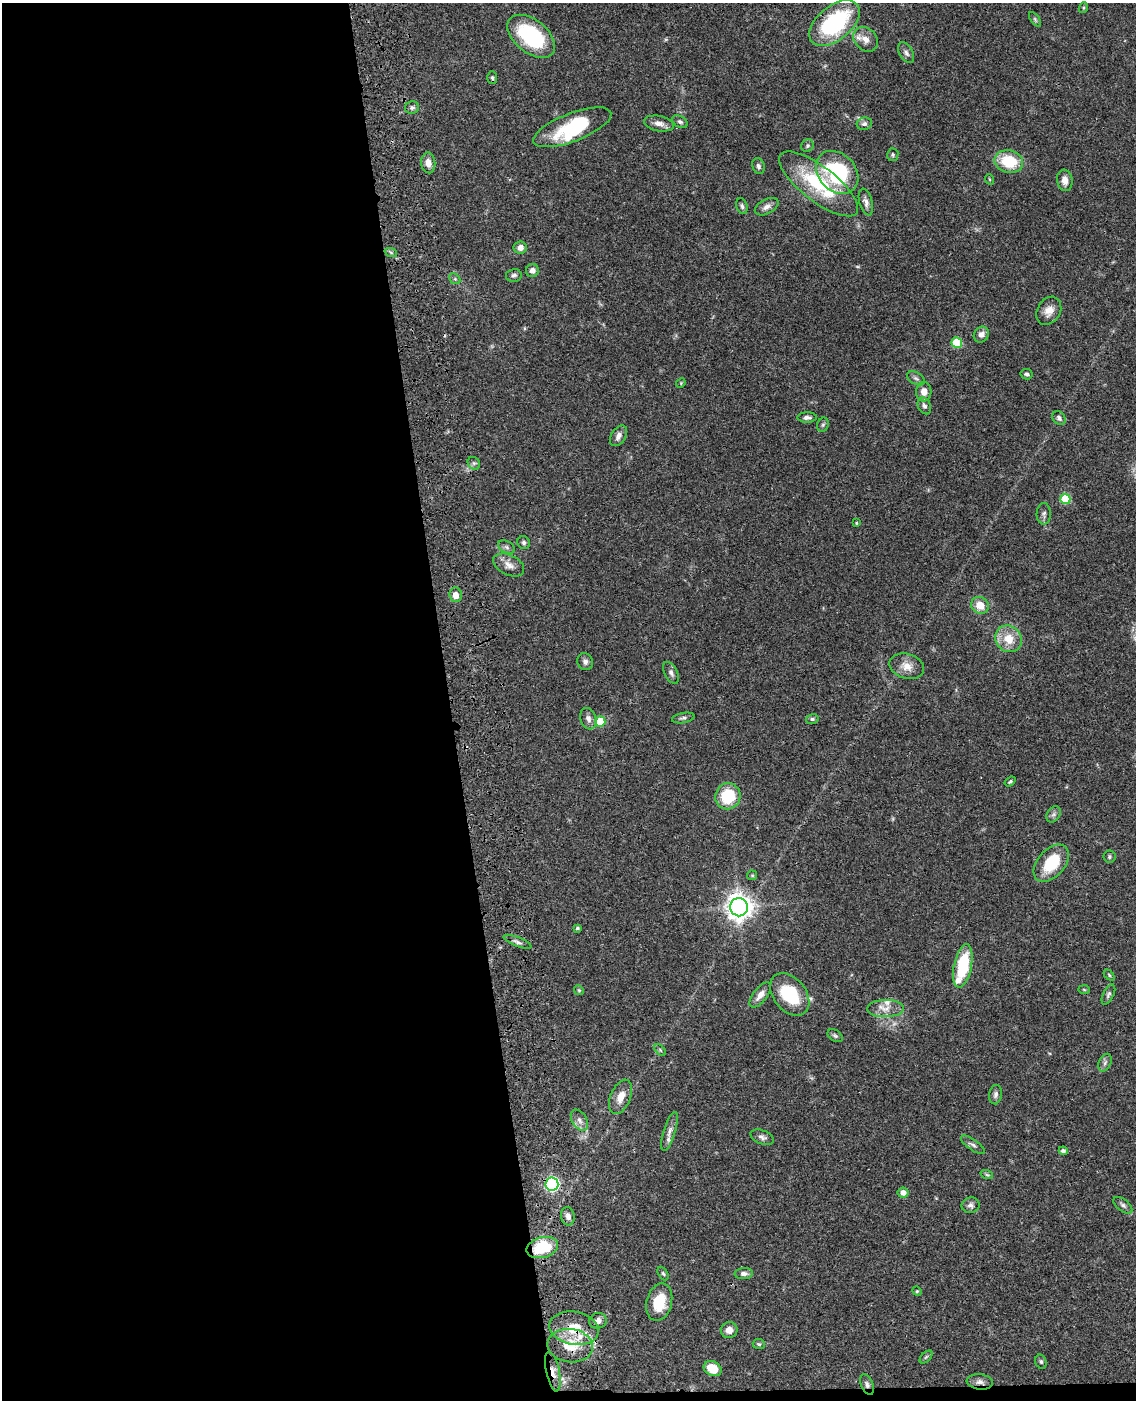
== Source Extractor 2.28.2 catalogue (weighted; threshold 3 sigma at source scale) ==
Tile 9 of 4 x 3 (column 1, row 3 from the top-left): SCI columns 119-1252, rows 256-1653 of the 4769 x 4604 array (HDU 1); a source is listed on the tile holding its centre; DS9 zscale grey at full resolution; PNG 1138 x 1402 px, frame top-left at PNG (2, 3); each listed source drawn as its Kron ellipse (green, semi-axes under 4 px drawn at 4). Shown black and unused: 40% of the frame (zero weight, under 3 of 4 exposures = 6% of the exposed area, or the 3 px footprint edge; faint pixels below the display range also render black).
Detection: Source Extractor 2.28.2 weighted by HDU 2 'WHT'; one run over the whole footprint, this tile lists its part. Background 0.0444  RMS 0.0028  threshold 0.0126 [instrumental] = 3 sigma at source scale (4.5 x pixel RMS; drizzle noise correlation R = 1.50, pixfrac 1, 0.05/0.05 arcsec/px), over >= 5 px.
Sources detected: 114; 1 too faint to see at this stretch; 1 inside a brighter object's white glare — neither listed nor drawn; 5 inside a brighter listed object's ellipse — not listed separately; the other 107 listed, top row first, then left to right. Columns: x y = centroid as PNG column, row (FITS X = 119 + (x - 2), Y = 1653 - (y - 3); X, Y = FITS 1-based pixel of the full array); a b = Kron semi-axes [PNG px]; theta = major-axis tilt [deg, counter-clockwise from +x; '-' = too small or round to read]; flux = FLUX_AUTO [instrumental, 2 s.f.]
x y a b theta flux
1083 8 5 3 - 0.3
1035 19 8 4 -55 0.42
835 23 29 17 39 28
531 36 27 16 -39 24
866 39 14 10 -46 2.4
906 53 11 6 -60 1
492 78 6 5 - 0.48
412 108 7 6 - 0.7
680 122 8 5 -31 0.64
659 123 15 7 -11 1.8
864 124 8 6 10 0.78
572 127 41 14 21 12
807 146 6 6 - 0.49
893 155 6 5 - 0.45
1009 161 14 11 -12 10
428 163 10 7 -84 2.1
758 166 8 6 -69 0.72
837 172 24 18 -47 28
989 179 5 3 - 0.25
1065 180 11 7 -83 2.1
819 184 48 17 -38 20
866 202 14 6 -74 1.2
742 206 8 5 -74 0.66
767 207 13 7 27 1.4
520 247 6 6 - 1.6
391 253 6 4 -21 0.5
532 270 6 6 - 1.3
514 275 8 6 10 0.7
455 279 6 4 -44 0.45
1049 311 15 11 58 2.6
981 334 8 7 - 1.6
957 343 5 5 - 11
1027 374 6 5 - 0.59
916 378 10 5 -30 0.79
681 383 5 4 - 0.3
924 392 10 7 86 2.4
924 406 9 6 -65 0.88
807 417 9 5 0 0.88
1059 418 7 6 - 0.9
823 425 7 5 68 0.52
619 436 11 7 57 1.4
474 463 7 5 -43 0.63
1065 499 5 5 - 11
1044 514 10 7 88 0.88
856 523 4 3 - 0.29
524 543 7 6 - 0.6
507 547 9 6 -28 0.73
509 565 16 10 -26 2.2
456 595 7 6 - 2
980 605 9 8 - 4
1008 639 14 12 -43 5
585 662 9 7 -65 0.94
907 666 18 12 -15 3.2
671 673 12 6 -63 0.95
683 718 11 5 11 0.69
588 719 11 7 -70 1.4
812 719 6 5 - 0.5
600 721 5 5 - 8.1
1010 781 6 4 38 0.43
728 796 13 12 - 10
1053 814 9 6 54 0.83
1109 857 6 6 - 0.47
1051 863 22 13 48 11
752 875 5 4 - 0.32
739 907 9 9 - 260
577 928 3 3 - 0.48
517 942 15 4 -22 0.98
963 966 22 9 78 15
1109 975 6 4 -46 0.35
579 990 5 4 - 0.36
1084 990 6 4 -2 0.3
790 994 24 16 -51 14
1108 994 11 5 63 0.7
760 995 15 7 52 2.2
885 1008 18 8 1 2.7
835 1036 8 5 -36 0.6
660 1050 7 4 -46 0.4
1105 1063 9 6 63 0.82
995 1095 10 6 82 0.91
621 1097 18 10 67 3.4
579 1120 11 7 -58 1.4
670 1131 20 6 73 1.6
762 1137 12 7 -21 1
973 1145 14 5 -35 0.89
1063 1151 4 4 - 0.71
987 1175 6 4 -19 0.42
552 1184 7 6 - 57
903 1193 5 5 - 1.6
970 1205 9 7 11 1
1123 1205 11 5 -38 0.88
568 1216 9 6 -80 1.3
542 1247 16 10 15 12
663 1273 7 4 -61 0.41
744 1274 9 5 3 1.1
917 1291 5 4 - 0.3
659 1302 19 12 75 7.5
598 1321 9 7 13 1.4
574 1328 25 16 -11 8
729 1330 8 7 - 1.8
759 1344 6 5 - 0.4
570 1346 23 16 -7 7.1
926 1357 8 4 45 0.49
1041 1362 7 5 -73 0.55
713 1369 9 7 -27 5.6
553 1371 20 6 -77 2.5
980 1382 13 7 -7 1.5
867 1384 11 6 -65 0.91
Overlapping masked pixels (flux is a lower limit): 7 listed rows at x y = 835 23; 552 1184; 542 1247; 574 1328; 553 1371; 980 1382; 867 1384